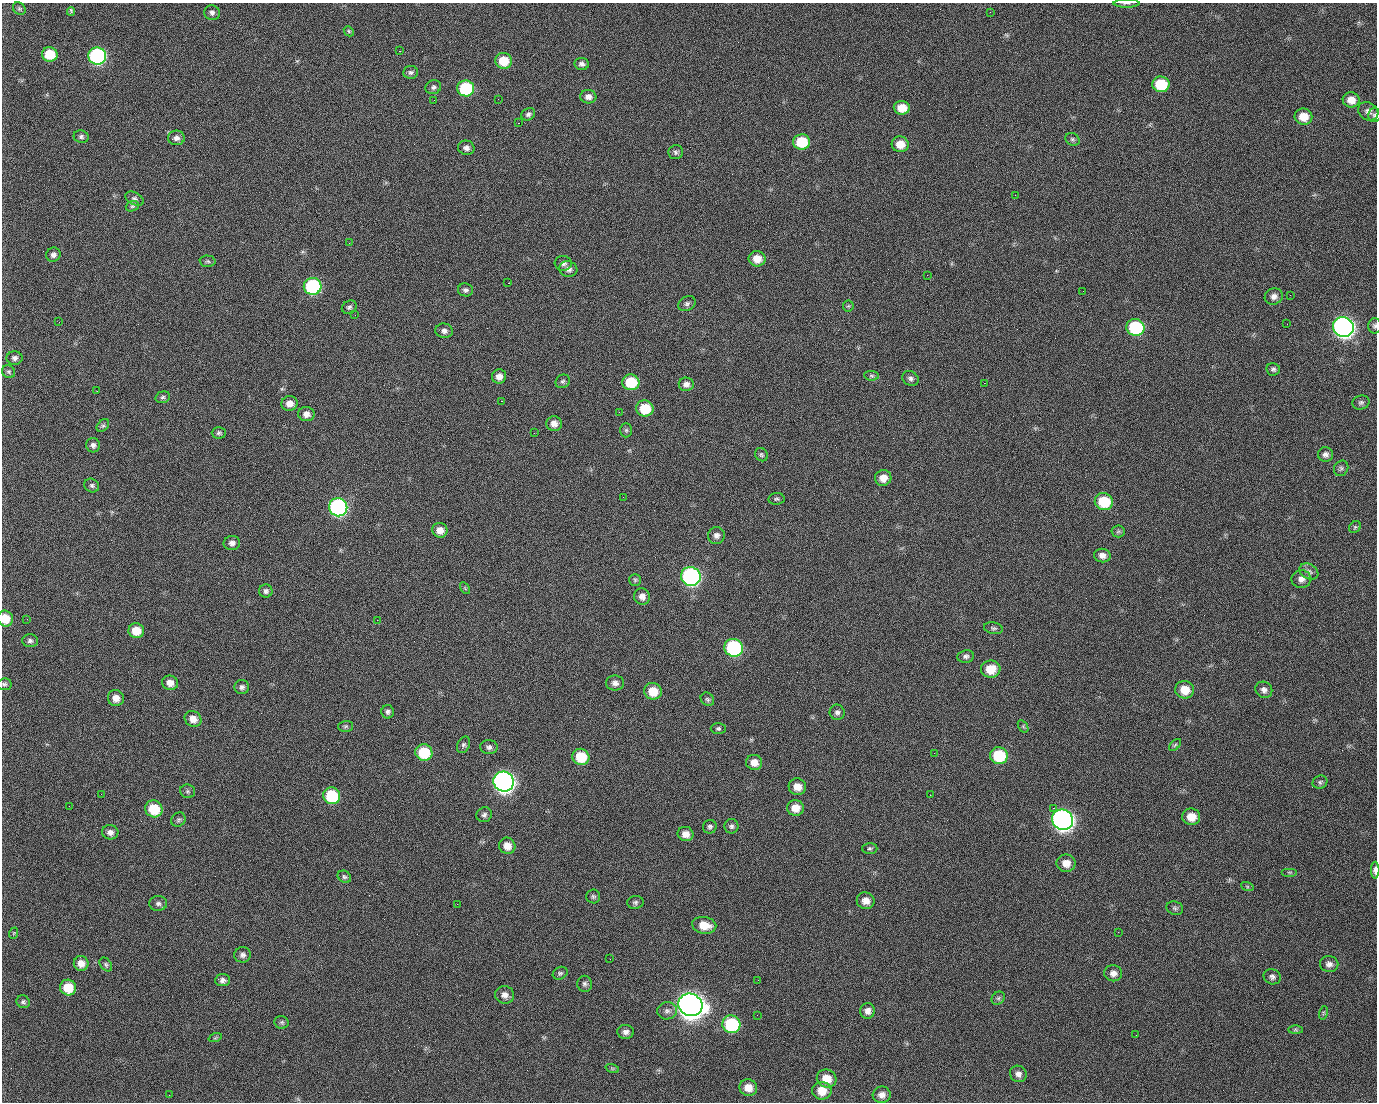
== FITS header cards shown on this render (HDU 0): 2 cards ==
NAXIS1  =                 1375 / length of data axis 1
NAXIS2  =                 1100 / length of data axis 2

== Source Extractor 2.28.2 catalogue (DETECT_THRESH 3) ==
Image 1375 x 1100 px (HDU 0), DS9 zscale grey, 1 PNG px = 1 image px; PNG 1379 x 1104 px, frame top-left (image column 1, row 1100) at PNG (2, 3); each listed source drawn as its Kron ellipse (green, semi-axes under 4 px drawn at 4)
Background 1530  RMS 33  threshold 99.4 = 3 sigma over >= 5 px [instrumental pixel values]
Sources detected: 204; all 204 listed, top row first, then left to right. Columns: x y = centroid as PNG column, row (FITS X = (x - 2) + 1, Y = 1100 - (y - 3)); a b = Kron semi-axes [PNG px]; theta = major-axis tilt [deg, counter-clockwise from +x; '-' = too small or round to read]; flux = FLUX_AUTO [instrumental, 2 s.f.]
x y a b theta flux
1126 3 13 3 0 4.6e+03
19 9 7 5 -44 4.0e+03
71 12 4 3 - 6.1e+03
990 12 3 2 - 2.1e+03
212 13 8 7 - 7.8e+03
349 31 5 4 - 2.9e+03
399 51 2 2 - 2.7e+04
50 54 8 7 - 6.7e+04
97 56 9 8 - 4.6e+05
504 61 8 8 - 5.4e+04
582 64 7 6 - 7.6e+03
411 72 7 6 - 6.2e+03
1161 84 8 8 - 9.7e+04
433 87 8 7 - 6.5e+03
466 88 8 8 - 1.6e+05
588 97 8 6 -3 1.2e+04
498 99 2 2 - 1.4e+03
434 100 2 2 - 4.7e+03
1351 100 8 7 - 2.4e+04
902 108 8 7 - 3.3e+04
1368 111 10 8 -31 1.2e+04
528 114 7 5 32 6.3e+03
1375 115 7 6 - 5.0e+03
1303 117 9 8 - 3.3e+04
518 123 2 2 - 3.8e+04
81 137 7 6 - 5.7e+03
176 138 8 7 - 1.0e+04
1072 139 7 6 - 4.7e+03
802 142 8 7 - 8.3e+04
900 144 8 8 - 2.9e+04
466 148 8 7 - 9.4e+03
676 152 7 7 - 5.4e+03
1015 195 2 2 - 7.5e+03
135 199 10 6 -27 6.0e+03
132 206 7 5 20 4.1e+03
349 243 2 2 - 1.0e+03
53 255 7 7 - 8.6e+03
757 259 8 7 - 3.0e+04
208 261 8 5 -3 4.3e+03
563 263 8 7 - 8.6e+03
568 269 9 7 -16 1.1e+04
927 275 2 2 - 8.8e+02
508 283 2 2 - 5.7e+04
313 286 9 8 - 2.9e+05
465 290 8 6 -9 6.7e+03
1083 291 2 2 - 3.5e+03
1290 295 3 2 - 2.7e+03
1274 296 9 8 - 1.1e+04
687 304 9 7 31 6.3e+03
848 306 5 5 - 3.5e+03
349 307 8 6 31 5.6e+03
355 315 2 2 - 1.0e+03
59 322 3 2 - 1.6e+03
1287 324 2 2 - 1.3e+03
1375 326 7 6 - 5.4e+03
1135 327 9 8 - 1.6e+05
1343 327 10 10 - 1.3e+06
444 331 9 7 -12 9.4e+03
14 358 8 7 - 7.6e+03
1273 369 6 6 - 5.8e+03
9 372 7 6 - 4.3e+03
499 376 7 7 - 1.5e+04
872 376 7 4 -6 4.0e+03
910 378 8 7 - 7.2e+03
563 381 7 6 - 5.0e+03
631 382 8 8 - 8.5e+04
984 383 2 2 - 2.4e+04
686 384 7 6 - 9.9e+03
97 391 3 2 - 1.7e+03
163 397 7 5 17 4.8e+03
501 401 3 2 - 5.9e+04
290 403 8 7 - 1.8e+04
1361 403 8 7 - 6.1e+03
645 408 8 8 - 6.5e+04
619 412 2 2 - 1.1e+03
306 414 8 7 - 1.3e+04
554 424 7 7 - 1.4e+04
103 426 7 5 47 4.0e+03
626 430 7 6 - 4.2e+03
219 433 7 6 - 5.0e+03
534 433 2 2 - 1.0e+03
93 445 7 7 - 7.3e+03
1325 454 7 7 - 8.4e+03
761 455 7 6 - 4.6e+03
1341 468 8 7 - 5.7e+03
883 478 8 8 - 2.0e+04
92 485 8 6 -31 5.7e+03
623 497 2 2 - 3.6e+03
776 499 8 6 8 4.7e+03
1104 501 9 8 - 8.3e+04
338 507 9 9 - 5.2e+05
1355 527 6 5 - 3.7e+03
440 530 8 7 - 1.9e+04
1118 531 6 6 - 4.3e+03
716 535 8 8 - 9.6e+03
232 543 8 7 - 9.5e+03
1102 556 8 7 - 1.3e+04
1309 572 10 7 -31 9.3e+03
691 576 10 9 - 6.1e+05
1301 579 10 9 - 1.2e+04
635 580 6 6 - 3.9e+03
465 588 6 4 -56 3.3e+03
266 591 6 6 - 6.4e+03
642 596 8 7 - 1.3e+04
5 619 8 7 - 4.0e+04
27 619 3 2 - 2.4e+03
377 620 2 2 - 1.3e+04
993 628 9 6 -10 5.0e+03
136 631 8 7 - 3.7e+04
30 641 7 6 - 6.4e+03
734 648 9 9 - 2.9e+05
966 656 8 6 10 6.6e+03
991 669 10 8 -3 4.3e+04
170 683 8 7 - 1.7e+04
615 683 9 7 0 1.0e+04
4 684 7 6 - 4.8e+03
242 687 7 7 - 7.2e+03
1185 690 9 9 - 3.5e+04
1264 690 9 8 - 1.0e+04
653 691 9 8 - 4.2e+04
116 698 8 8 - 1.9e+04
707 699 7 6 - 4.7e+03
388 712 6 6 - 6.4e+03
837 712 7 7 - 7.4e+03
193 719 9 7 -34 1.8e+04
346 726 7 5 2 4.2e+03
1023 726 7 4 -57 3.2e+03
718 728 7 5 0 4.6e+03
463 745 9 6 63 5.4e+03
1175 745 7 4 45 3.6e+03
489 747 9 7 -4 7.3e+03
424 752 8 8 - 8.9e+04
934 753 2 2 - 2.2e+03
999 756 9 8 - 1.1e+05
581 757 8 8 - 6.5e+04
754 762 8 7 - 1.9e+04
504 782 10 9 - 1.4e+06
1320 782 7 6 - 5.2e+03
797 787 9 8 - 2.2e+04
188 791 7 7 - 5.2e+03
101 794 3 2 - 2.7e+03
930 795 2 2 - 9.3e+03
332 796 8 8 - 1.2e+05
69 806 2 2 - 8.6e+02
795 808 8 8 - 2.6e+04
1053 808 2 2 - 1.9e+04
154 809 9 8 - 6.8e+04
484 815 8 7 - 6.8e+03
1191 817 9 8 - 2.9e+04
178 820 7 6 - 5.0e+03
1062 820 10 10 - 1.3e+06
731 826 7 7 - 6.0e+03
710 827 7 6 - 5.5e+03
110 832 8 7 - 1.1e+04
686 834 8 7 - 1.7e+04
507 846 8 8 - 2.3e+04
870 848 7 5 1 4.3e+03
1066 863 9 8 - 2.1e+04
1375 870 8 4 90 1.1e+04
1289 872 8 4 0 3.4e+03
344 877 7 5 -34 4.6e+03
1247 886 6 4 -19 3.1e+03
593 896 7 7 - 4.9e+03
866 901 9 8 - 1.8e+04
635 902 8 6 5 5.3e+03
158 903 9 7 -2 7.6e+03
457 904 3 2 - 2.1e+03
1175 908 8 6 -17 5.2e+03
704 925 12 8 -10 3.9e+04
1118 932 2 2 - 3.0e+03
14 933 6 3 71 2.6e+03
243 955 8 7 - 8.3e+03
610 959 2 2 - 2.9e+03
81 963 7 7 - 1.6e+04
106 964 8 5 -51 5.1e+03
1329 964 9 8 - 1.0e+04
560 973 8 6 30 4.9e+03
1113 973 9 8 - 1.2e+04
1272 977 9 7 -21 7.4e+03
223 980 7 6 - 8.3e+03
758 980 2 2 - 2.1e+03
585 984 8 7 - 6.2e+03
68 988 8 8 - 5.4e+04
505 995 9 9 - 1.3e+04
998 998 7 6 - 5.2e+03
23 1002 7 6 - 4.9e+03
690 1005 12 11 - 3.2e+06
667 1011 10 8 10 1.0e+04
868 1011 8 7 - 1.2e+04
1323 1013 7 4 73 3.7e+03
757 1015 2 2 - 1.2e+03
282 1022 7 6 - 4.8e+03
731 1024 9 8 - 1.7e+05
1295 1030 7 4 0 3.6e+03
626 1032 8 7 - 9.9e+03
1136 1035 2 2 - 9.3e+02
215 1038 7 4 18 3.0e+03
612 1068 7 4 -19 3.2e+03
1018 1074 8 8 - 1.0e+04
827 1079 10 9 - 3.4e+04
748 1088 9 8 - 2.7e+04
822 1091 9 9 - 3.3e+04
169 1095 2 2 - 6.4e+03
882 1095 9 8 - 1.4e+04
At the frame edge (FLAGS 8, measured only in part): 5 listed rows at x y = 1126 3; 1375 115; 1375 326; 5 619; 1375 870